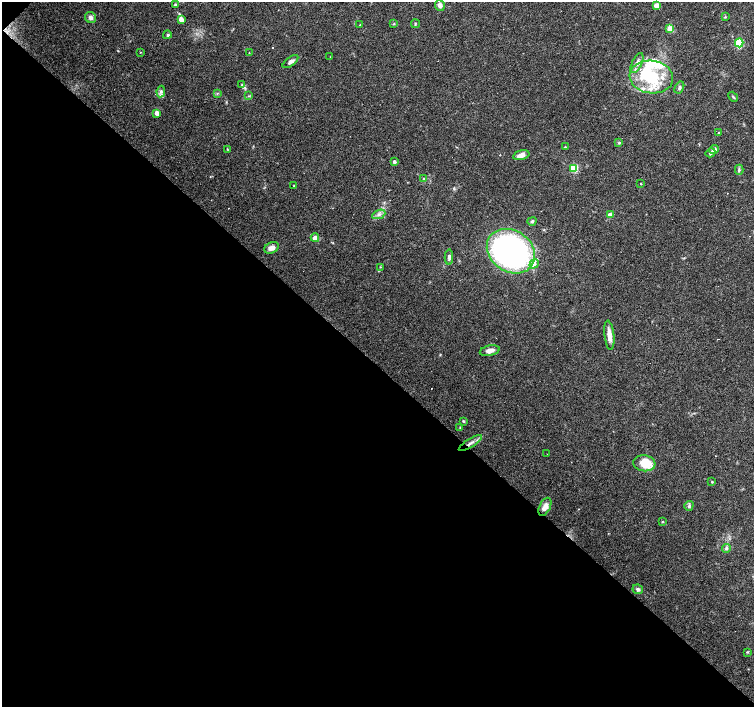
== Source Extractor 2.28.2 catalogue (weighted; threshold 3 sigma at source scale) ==
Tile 9 of 4 x 4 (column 1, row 3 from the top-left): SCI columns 1-1504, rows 1568-2976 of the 6019 x 6019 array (HDU 1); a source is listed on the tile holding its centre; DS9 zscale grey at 2 x 2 block average (1 PNG px = mean of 2 x 2 image px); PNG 756 x 709 px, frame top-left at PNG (2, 2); each listed source drawn as its Kron ellipse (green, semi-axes under 4 px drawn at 4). Shown black and unused: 48% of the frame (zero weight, under 3 of 4 exposures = <1% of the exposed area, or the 3 px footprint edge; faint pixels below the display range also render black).
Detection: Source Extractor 2.28.2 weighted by HDU 2 'WHT'; one run over the whole footprint, this tile lists its part. Background 0.0444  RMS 0.0047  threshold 0.021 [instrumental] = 3 sigma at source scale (4.5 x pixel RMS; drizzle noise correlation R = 1.50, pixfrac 1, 0.0396/0.0396 arcsec/px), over >= 5 px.
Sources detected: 77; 1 inside a brighter object's white glare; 7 cosmic-ray / hot-pixel residue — neither listed nor drawn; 8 inside a brighter listed object's ellipse — not listed separately; the other 61 listed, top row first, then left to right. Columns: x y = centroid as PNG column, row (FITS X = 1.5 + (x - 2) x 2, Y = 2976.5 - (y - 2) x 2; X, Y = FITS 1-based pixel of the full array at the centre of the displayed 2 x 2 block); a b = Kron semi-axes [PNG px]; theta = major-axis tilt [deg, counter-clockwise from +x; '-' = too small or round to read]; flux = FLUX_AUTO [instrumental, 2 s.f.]
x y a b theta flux
175 5 3 3 - 1.5
440 5 5 4 - 4.6
656 6 3 3 - 16
725 17 3 3 - 0.94
91 18 6 5 - 3.6
181 19 3 3 - 13
394 24 3 3 - 0.86
415 24 4 2 - 0.95
360 25 2 2 - 0.74
670 29 3 3 - 24
167 35 4 3 - 1.9
739 43 4 3 - 51
140 52 3 2 - 0.45
249 53 3 2 - 0.46
330 57 2 2 - 0.34
290 62 9 4 36 3.6
637 63 11 5 66 5.1
651 77 22 16 -7 56
242 85 4 3 - 1.3
679 88 6 3 60 1.9
161 92 6 4 79 2.6
217 93 3 2 - 0.85
249 96 3 2 - 0.95
733 97 5 2 - 1.3
157 113 3 3 - 9.9
719 133 3 2 - 0.58
619 143 4 3 - 1.2
565 147 3 2 - 0.74
227 149 3 2 - 0.55
714 149 5 4 - 5.6
711 153 5 4 - 2.3
521 155 8 4 14 7
394 162 2 2 - 4.3
574 168 3 3 - 53
739 170 5 3 - 1.7
424 179 3 2 - 0.84
641 184 3 2 - 0.53
294 186 2 2 - 0.65
379 214 7 4 24 3.4
610 215 3 3 - 18
532 221 4 3 - 1.5
315 238 4 4 - 6.6
271 248 7 5 25 6.1
511 251 25 20 -34 350
449 257 7 3 -90 3.1
534 264 5 4 - 3.1
380 267 3 2 - 0.42
609 335 15 5 -84 9.2
490 351 10 5 13 5.6
463 421 4 3 - 1.3
460 428 3 2 - 0.68
470 443 13 3 31 5.5
547 454 2 2 - 0.29
644 463 11 8 -7 26
712 482 3 3 - 0.96
689 506 5 4 - 1.9
545 507 10 5 63 7.3
663 522 3 2 - 0.81
726 548 4 3 - 1.9
638 589 5 4 - 2.8
747 652 3 2 - 0.85
Overlapping masked pixels (flux is a lower limit): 1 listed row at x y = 470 443
Diffuse or blended objects may show on this block-average render without a row.